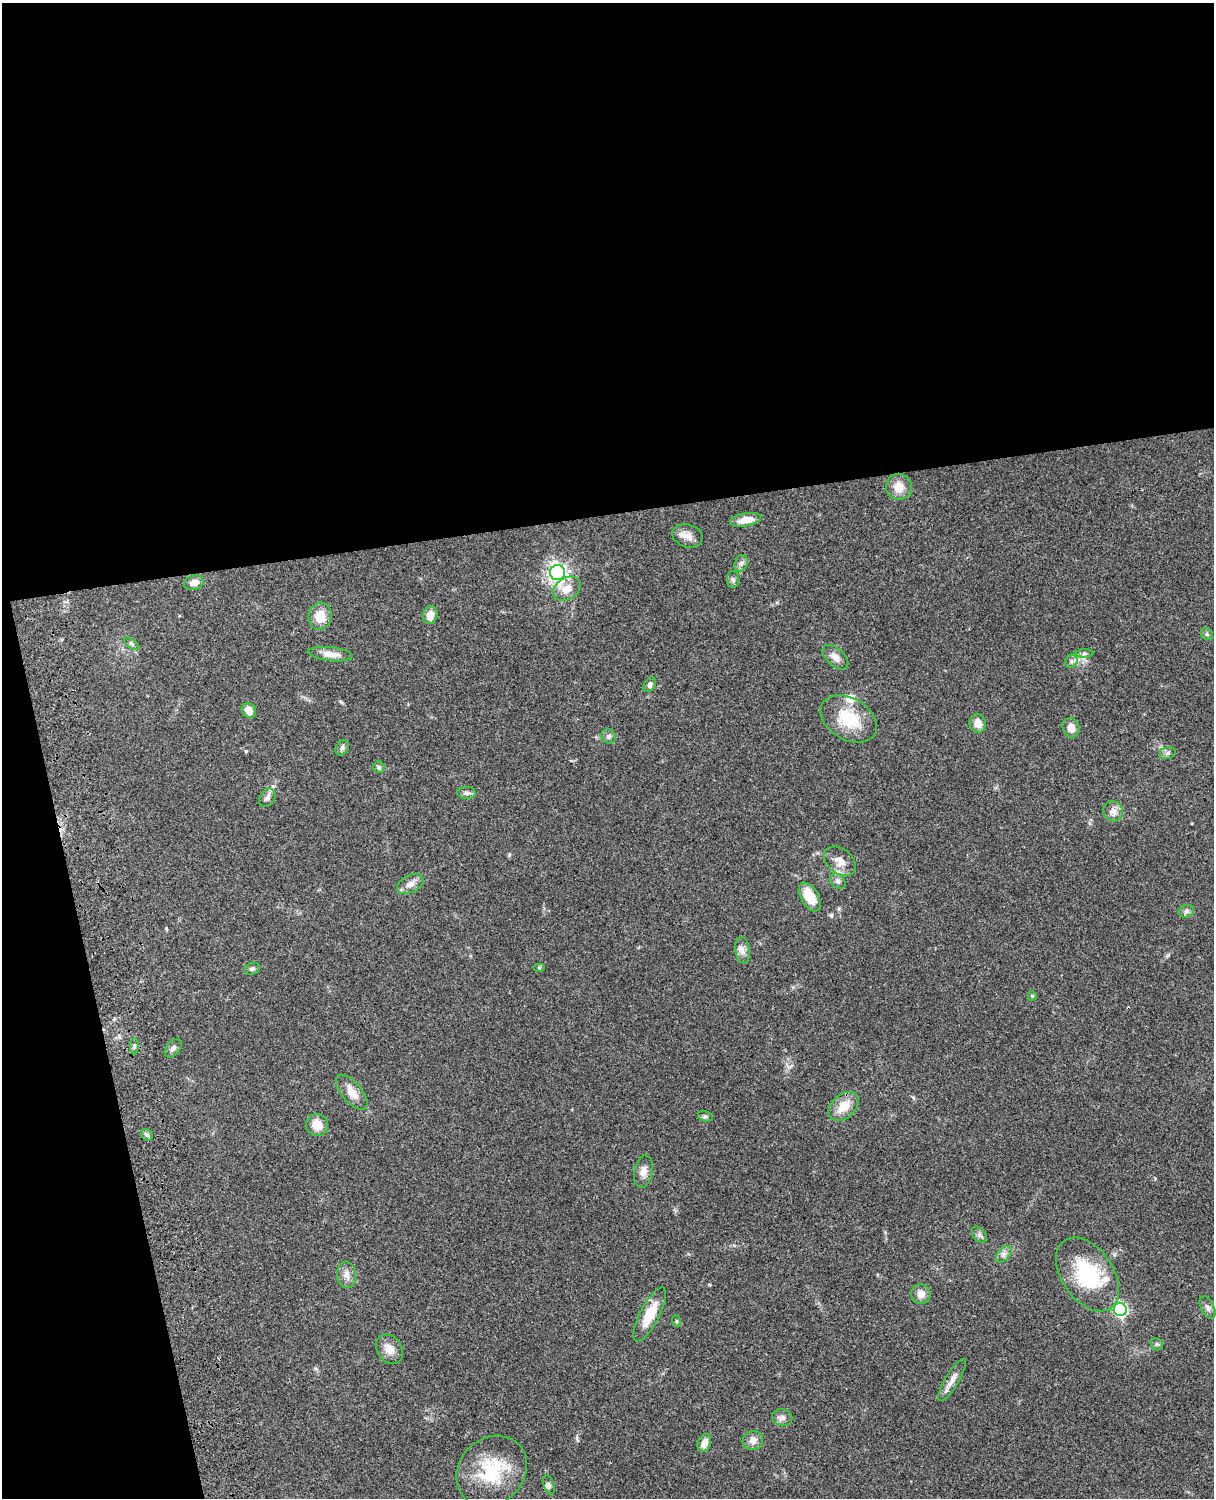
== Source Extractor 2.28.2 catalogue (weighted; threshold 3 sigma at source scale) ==
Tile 1 of 4 x 3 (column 1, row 1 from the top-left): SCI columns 121-1332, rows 3268-4763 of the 5087 x 4926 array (HDU 1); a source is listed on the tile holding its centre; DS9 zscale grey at full resolution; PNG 1216 x 1500 px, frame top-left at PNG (2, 3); each listed source drawn as its Kron ellipse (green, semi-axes under 4 px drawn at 4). Shown black and unused: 39% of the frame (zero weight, under 3 of 4 exposures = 6% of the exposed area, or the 3 px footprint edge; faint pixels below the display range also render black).
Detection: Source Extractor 2.28.2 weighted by HDU 2 'WHT'; one run over the whole footprint, this tile lists its part. Background 0.0768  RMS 0.0058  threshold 0.0259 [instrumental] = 3 sigma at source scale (4.5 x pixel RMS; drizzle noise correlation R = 1.50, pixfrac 1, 0.05/0.05 arcsec/px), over >= 5 px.
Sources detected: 65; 3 inside a brighter listed object's ellipse — not listed separately; the other 62 listed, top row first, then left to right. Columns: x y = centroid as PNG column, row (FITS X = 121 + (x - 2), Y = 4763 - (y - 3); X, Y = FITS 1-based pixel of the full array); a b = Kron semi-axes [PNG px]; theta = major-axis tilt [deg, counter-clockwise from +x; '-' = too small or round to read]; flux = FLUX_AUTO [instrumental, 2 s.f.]
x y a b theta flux
899 487 13 13 - 7.4
746 520 16 6 10 6.8
688 536 16 11 -17 4.8
741 563 9 6 69 1.8
557 573 7 7 - 270
733 579 8 6 -89 1.4
194 583 10 7 15 4.4
567 589 15 11 32 7.3
430 615 9 7 73 5.2
320 616 13 11 77 8.9
1207 634 6 5 - 1.1
132 644 9 4 -36 1
1085 653 9 4 0 1.2
331 654 22 7 -7 5.1
835 657 15 8 -42 4.2
1071 661 7 5 46 1.4
650 685 8 5 56 1.6
249 710 7 6 - 4.7
849 719 30 21 -31 23
978 724 9 8 - 4.8
1071 728 10 8 -66 4.7
609 736 7 7 - 1.8
342 748 8 6 56 1.5
1168 753 8 6 17 1.5
379 767 6 5 - 1.2
467 793 9 6 -2 1.8
267 798 10 7 56 2.4
1113 811 10 9 - 3.9
840 861 18 12 -39 6.2
838 881 8 6 -46 1.7
410 884 14 8 28 4
810 897 16 8 -60 12
1186 911 8 6 22 1.5
743 950 13 7 -82 3.1
539 967 6 4 0 0.68
252 969 7 6 - 1.4
1032 996 5 4 - 0.61
134 1046 8 3 85 0.84
173 1048 10 6 52 2.1
352 1092 21 10 -50 6.2
844 1106 17 11 43 9.7
705 1116 7 5 -17 1.1
317 1125 11 10 - 7.2
147 1135 6 5 - 1.3
643 1171 16 9 78 4.2
979 1235 9 6 -51 1.6
1004 1254 10 6 49 2
1088 1274 41 26 -56 41
347 1275 13 9 -87 3.9
921 1294 10 9 - 4.3
1207 1307 12 6 -64 2.1
1120 1310 6 6 - 120
650 1314 30 9 63 14
676 1321 6 4 -70 0.65
1157 1344 6 5 - 1
389 1349 16 12 -52 5.8
952 1380 24 7 59 4.5
782 1418 10 8 -14 2.3
753 1441 10 9 - 3.6
704 1443 9 6 70 4.4
492 1471 38 32 46 32
549 1485 10 5 -72 1.5
Isophote crosses this tile's border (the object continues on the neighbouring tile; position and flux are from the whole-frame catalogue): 1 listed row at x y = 492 1471